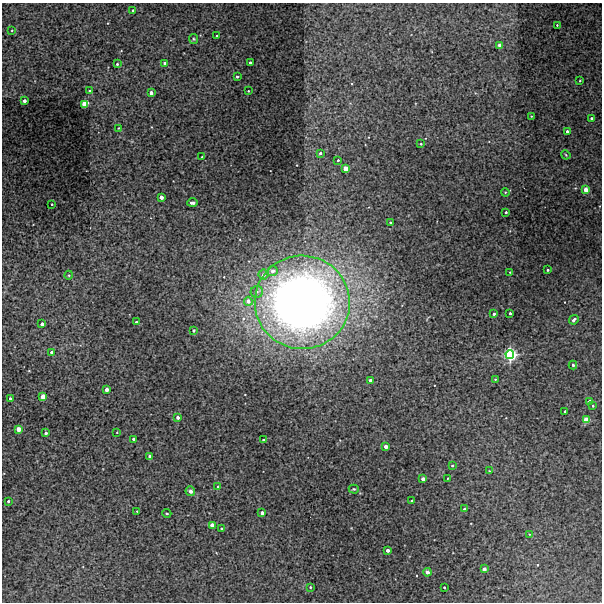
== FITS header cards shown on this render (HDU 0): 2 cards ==
NAXIS1  =                  600 / Width of image
NAXIS2  =                  600 / Height of image

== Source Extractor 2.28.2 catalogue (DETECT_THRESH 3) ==
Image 600 x 600 px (HDU 0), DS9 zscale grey, 1 PNG px = 1 image px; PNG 604 x 604 px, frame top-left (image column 1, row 600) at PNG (2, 3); each listed source drawn as its Kron ellipse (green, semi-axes under 4 px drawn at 4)
Background 393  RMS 0.86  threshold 2.59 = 3 sigma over >= 5 px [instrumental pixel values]
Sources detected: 88; all 88 listed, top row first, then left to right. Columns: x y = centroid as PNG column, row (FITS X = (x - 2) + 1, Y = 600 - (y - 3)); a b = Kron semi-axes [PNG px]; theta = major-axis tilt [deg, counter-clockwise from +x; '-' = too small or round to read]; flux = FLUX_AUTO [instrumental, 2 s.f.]
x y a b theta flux
133 11 3 3 - 180
557 25 3 3 - 53
12 30 3 3 - 44
217 36 3 2 - 51
194 39 5 4 - 68
500 45 3 3 - 1100
250 62 3 3 - 110
165 63 3 3 - 160
117 64 3 3 - 76
237 77 3 3 - 80
580 81 2 2 - 47
90 91 3 3 - 110
248 91 2 2 - 44
151 93 3 3 - 510
24 101 3 3 - 320
85 104 4 4 - 3400
531 116 3 2 - 37
591 118 3 3 - 110
118 128 4 2 - 42
567 132 3 3 - 190
421 144 3 2 - 51
320 153 4 3 - 120
566 155 5 3 - 57
202 157 3 3 - 68
338 160 3 3 - 95
345 169 3 3 - 1800
586 190 3 3 - 1100
505 192 4 3 - 52
161 197 3 3 - 600
193 203 5 3 - 280
52 204 3 2 - 63
506 212 3 3 - 130
390 223 3 3 - 110
548 270 3 2 - 75
273 271 5 4 - 310
510 272 2 2 - 33
69 275 4 3 - 50
263 275 5 5 - 220
257 292 6 6 - 180
248 301 4 4 - 410
302 302 47 47 - 51000
510 313 3 3 - 160
494 314 4 3 - 130
574 320 5 3 - 140
136 322 3 3 - 91
42 324 3 3 - 390
194 330 3 3 - 150
52 352 3 3 - 330
510 354 4 4 - 24000
573 365 4 3 - 120
495 379 3 2 - 42
371 381 3 3 - 650
107 390 3 3 - 610
43 397 3 3 - 2400
10 398 3 3 - 160
590 401 3 3 - 400
593 406 3 2 - 64
565 411 3 3 - 130
178 417 3 3 - 290
586 420 4 4 - 2800
18 429 3 3 - 1700
117 432 3 2 - 36
46 433 3 3 - 320
134 439 3 3 - 210
263 440 3 3 - 110
386 447 3 3 - 690
150 456 3 3 - 630
452 466 3 3 - 67
489 471 3 2 - 37
448 478 2 2 - 34
423 479 3 3 - 460
218 487 3 3 - 160
354 489 5 4 - 74
190 491 5 4 - 210
8 501 3 3 - 110
412 501 3 3 - 170
464 509 4 3 - 110
137 511 3 3 - 41
167 513 4 3 - 69
262 513 3 3 - 470
212 525 3 3 - 1200
222 529 3 3 - 75
529 534 3 2 - 35
387 550 3 3 - 320
484 569 3 3 - 360
427 572 4 4 - 220
310 587 3 2 - 55
444 587 3 3 - 91

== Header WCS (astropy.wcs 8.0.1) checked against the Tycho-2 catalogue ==
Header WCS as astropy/WCSLIB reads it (CRVAL/CRPIX/CD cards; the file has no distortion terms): RA---TAN/DEC--TAN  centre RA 03:38:52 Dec -26:20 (54.72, -26.34 deg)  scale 2 arcsec/px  FOV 20.0' x 20.0'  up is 0 deg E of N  parity normal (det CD < 0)
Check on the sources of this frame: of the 60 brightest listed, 4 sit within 2.0 arcsec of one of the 5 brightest Tycho-2 stars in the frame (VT <= 12.58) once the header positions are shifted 0.22 arcsec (0.21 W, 0.05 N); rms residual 0.53 arcsec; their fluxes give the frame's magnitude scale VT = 20.43 - 2.5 log10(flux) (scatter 0.13 mag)
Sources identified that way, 4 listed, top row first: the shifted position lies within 2.0 arcsec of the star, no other Tycho-2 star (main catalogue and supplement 1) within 4.0 arcsec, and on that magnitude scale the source's flux lands within +1.5 / -3 mag of the star's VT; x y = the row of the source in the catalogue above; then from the Tycho-2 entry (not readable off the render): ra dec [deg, ICRS J2000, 3 dp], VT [Tycho-2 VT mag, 2 dp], TYC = Tycho-2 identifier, HIP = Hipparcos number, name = IAU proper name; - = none
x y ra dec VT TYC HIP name
500 45 54.594 -26.195 12.58 6450-201-1 - -
510 354 54.588 -26.366 10.07 6450-412-1 - -
43 397 54.877 -26.390 11.96 6450-364-1 - -
586 420 54.541 -26.403 11.83 6450-597-1 - -